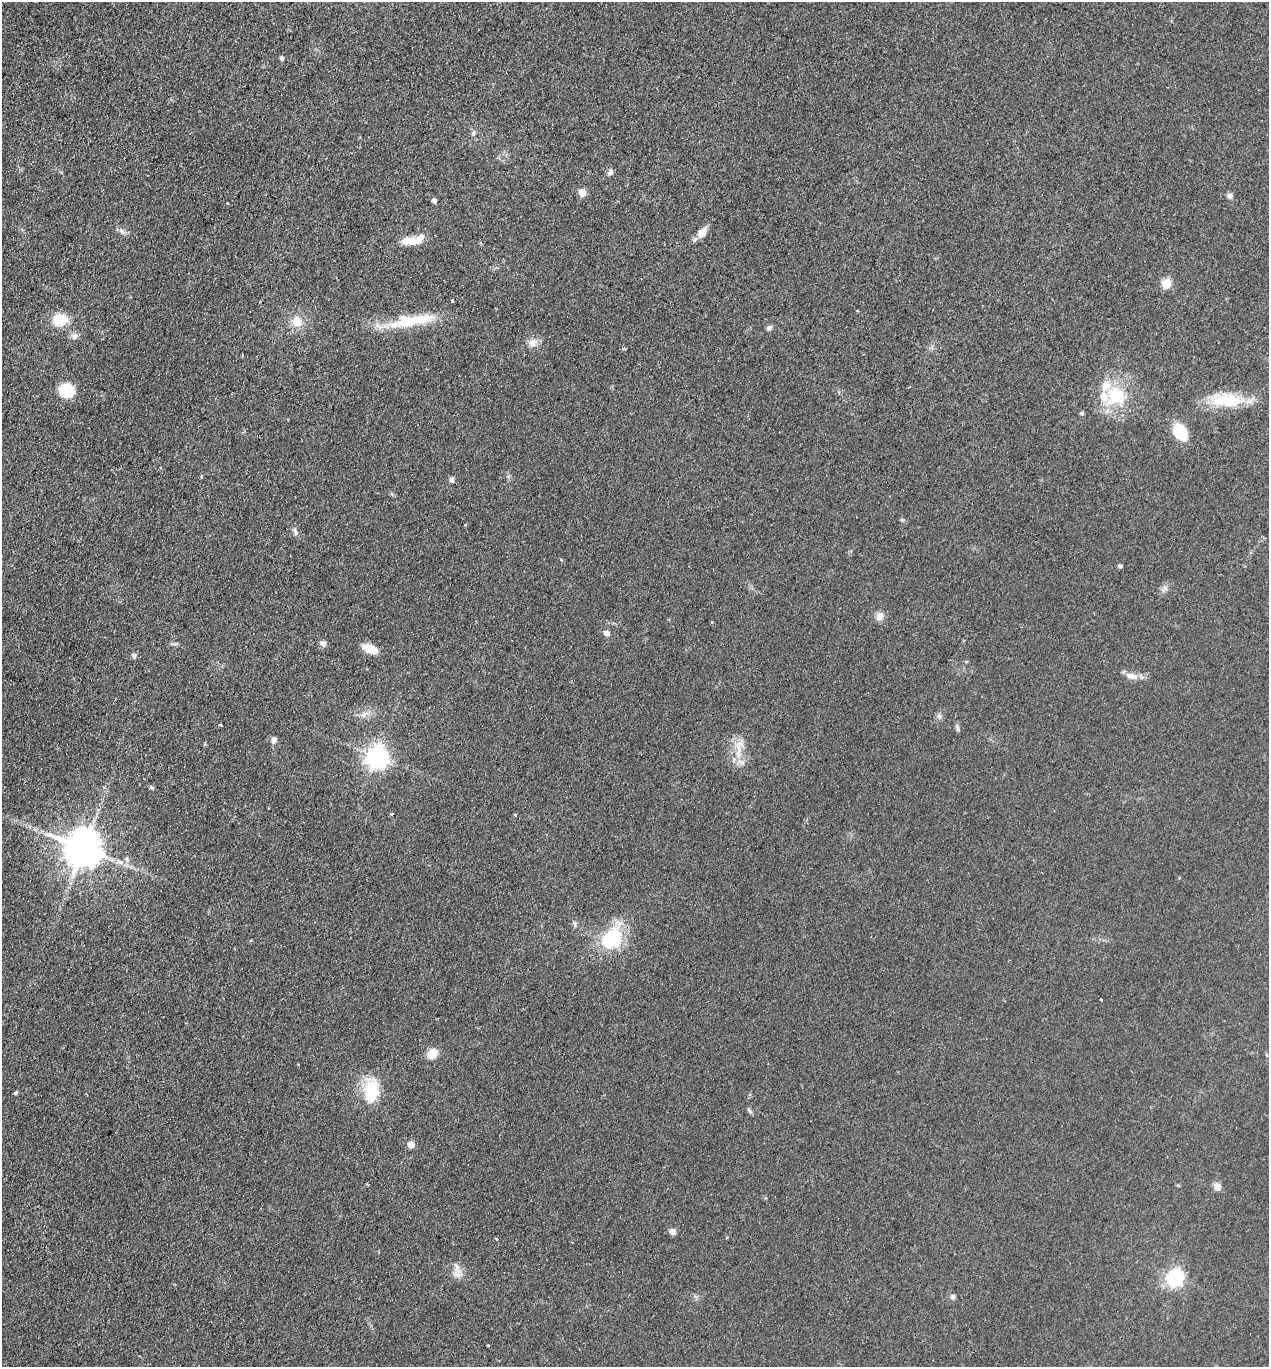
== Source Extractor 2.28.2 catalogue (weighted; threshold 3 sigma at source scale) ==
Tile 11 of 4 x 4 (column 3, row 3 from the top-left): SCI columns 2859-4125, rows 1390-2754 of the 5586 x 5508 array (HDU 1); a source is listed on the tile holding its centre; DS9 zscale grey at full resolution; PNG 1271 x 1369 px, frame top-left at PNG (2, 2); no overlay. Shown black and unused: <1% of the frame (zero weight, under 2 of 3 exposures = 3% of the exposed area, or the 3 px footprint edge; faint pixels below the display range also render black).
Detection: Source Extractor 2.28.2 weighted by HDU 2 'WHT'; one run over the whole footprint, this tile lists its part. Background 0.0768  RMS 0.0083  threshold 0.0373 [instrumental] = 3 sigma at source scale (4.5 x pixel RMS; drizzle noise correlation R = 1.50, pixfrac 1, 0.05/0.05 arcsec/px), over >= 5 px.
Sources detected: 63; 3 cosmic-ray / hot-pixel residue — not listed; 3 inside a brighter listed object's ellipse — not listed separately; the other 57 listed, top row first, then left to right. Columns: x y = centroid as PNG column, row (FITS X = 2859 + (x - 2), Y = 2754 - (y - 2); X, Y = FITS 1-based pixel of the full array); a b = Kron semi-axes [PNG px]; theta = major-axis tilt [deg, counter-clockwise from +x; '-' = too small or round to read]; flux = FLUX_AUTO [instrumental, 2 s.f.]
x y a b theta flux
282 58 4 4 - 2.1
474 133 7 4 72 1.6
610 172 10 7 79 2.5
582 193 5 5 - 14
1230 196 7 6 - 2.5
434 201 5 4 - 2.7
227 203 3 2 - 1.4
121 231 10 4 -42 2.3
702 233 12 9 55 7.5
409 241 22 9 3 12
1166 284 5 5 - 31
452 301 3 3 - 2.6
60 320 15 12 -6 19
413 320 56 13 9 37
297 322 13 13 - 11
769 328 8 6 45 2
75 336 9 7 66 3.1
532 343 11 10 - 5.4
67 390 16 14 7 24
1116 396 30 29 - 39
1226 400 44 17 -2 30
1082 413 5 4 - 1.5
1180 432 15 10 -59 30
452 480 7 5 -81 2.5
902 520 5 5 - 1.1
295 532 12 5 -61 2.6
1120 566 5 4 - 1.3
880 616 11 9 53 5.2
607 633 5 5 - 5
323 643 8 7 - 3
370 649 16 8 -26 13
134 656 5 5 - 2.7
1132 676 17 8 -14 6.2
939 716 7 4 -19 1.5
220 725 3 3 - 1.9
957 728 12 3 -76 1.5
274 740 9 7 68 2.9
738 748 17 6 -81 8.1
377 757 8 8 - 570
104 787 5 4 - 1.1
152 788 5 5 - 1.1
391 814 4 3 - 4.6
83 849 11 10 - 2300
127 859 9 4 -63 2.1
612 939 27 20 49 46
1101 999 3 3 - 2.6
432 1054 12 9 40 11
371 1091 30 18 83 29
16 1093 4 4 - 1.5
750 1111 9 4 -57 1.6
411 1145 5 5 - 11
1217 1186 11 9 72 3.9
672 1232 5 5 - 7.4
457 1274 14 10 79 6.3
1175 1277 7 7 - 220
953 1297 6 6 - 2
488 1345 3 3 - 1.1